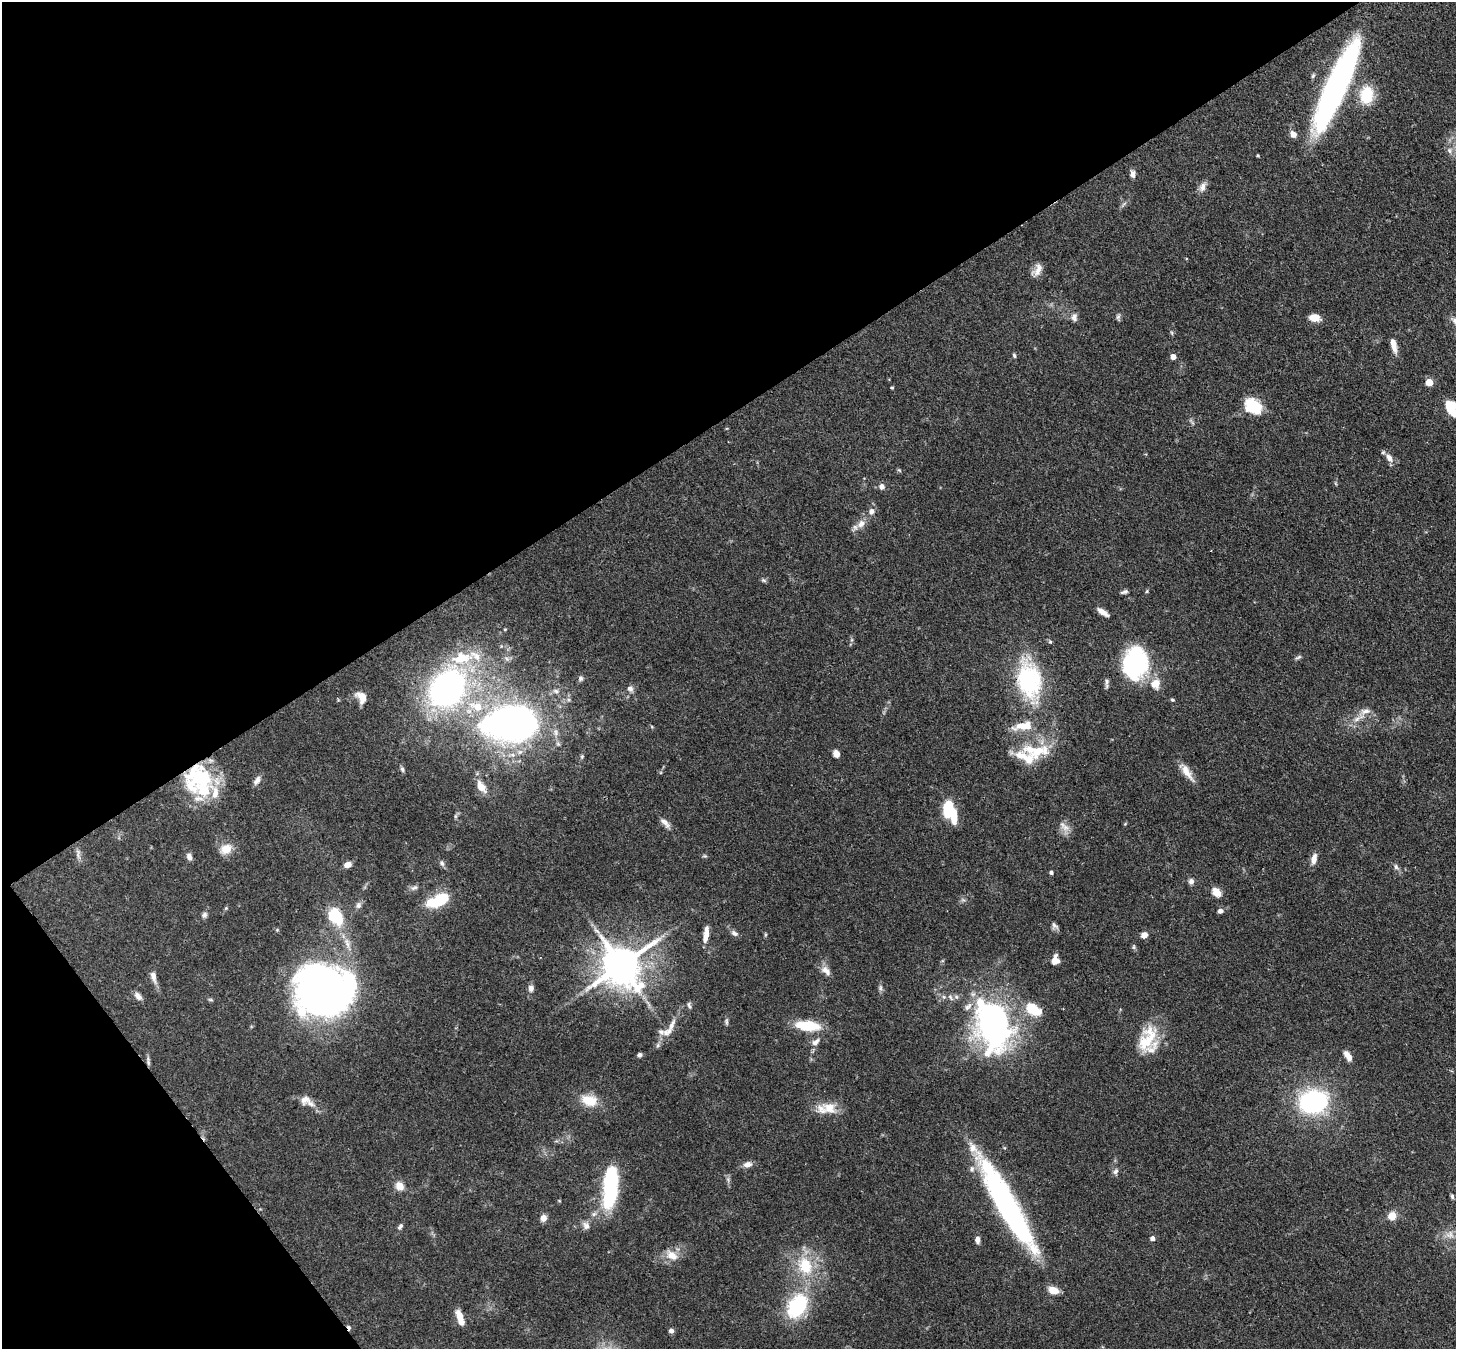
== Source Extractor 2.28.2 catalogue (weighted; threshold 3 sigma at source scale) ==
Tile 5 of 4 x 4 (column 1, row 2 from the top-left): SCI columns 79-1532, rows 3045-4391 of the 5974 x 5947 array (HDU 1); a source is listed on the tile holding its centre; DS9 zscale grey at full resolution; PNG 1458 x 1351 px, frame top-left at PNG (2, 2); no overlay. Shown black and unused: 35% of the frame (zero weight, under 3 of 4 exposures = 7% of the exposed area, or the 3 px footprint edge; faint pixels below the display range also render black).
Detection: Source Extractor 2.28.2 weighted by HDU 2 'WHT'; one run over the whole footprint, this tile lists its part. Background 0.0965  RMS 0.004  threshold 0.018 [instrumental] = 3 sigma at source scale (4.5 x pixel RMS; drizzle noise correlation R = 1.50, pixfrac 1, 0.05/0.05 arcsec/px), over >= 5 px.
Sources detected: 151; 6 inside a brighter object's white glare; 1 cosmic-ray / hot-pixel residue — not listed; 15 inside a brighter listed object's ellipse — not listed separately; the other 129 listed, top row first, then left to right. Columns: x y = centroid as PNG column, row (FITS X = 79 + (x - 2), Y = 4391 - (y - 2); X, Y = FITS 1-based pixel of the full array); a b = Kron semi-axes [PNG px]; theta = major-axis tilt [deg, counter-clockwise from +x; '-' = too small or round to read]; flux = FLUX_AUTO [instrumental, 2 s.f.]
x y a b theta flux
1313 76 6 5 - 0.74
1336 87 100 20 66 110
1366 95 16 12 83 15
1293 134 7 6 - 2.9
1258 156 5 3 - 0.41
1133 174 8 6 -87 1.7
1202 187 13 8 75 2.4
1186 259 4 2 - 0.31
1037 270 17 9 53 3.1
1118 316 7 5 57 0.9
1074 317 12 8 -84 1.9
1314 318 9 6 -6 6
1172 333 6 3 -71 0.5
1394 345 18 6 -76 3.6
1014 355 6 4 -72 0.66
1173 357 5 4 - 3.2
1429 382 5 5 - 9.8
892 387 4 3 - 0.41
1253 406 22 16 -33 12
1451 407 16 10 -64 11
1389 458 12 7 -54 2.9
899 470 6 4 -43 0.5
882 487 7 6 - 1.8
872 511 8 7 - 1.7
861 524 13 9 42 3.3
764 580 8 5 -20 0.69
1147 591 6 3 71 0.47
1124 592 9 4 15 1
1102 612 14 5 -34 2.8
505 629 5 3 - 0.36
1050 642 5 4 - 0.56
475 656 19 9 -39 5.3
1298 657 11 4 25 0.8
1135 663 29 21 79 51
581 678 8 6 47 0.99
1029 681 46 28 -77 42
1106 683 12 5 -88 1.3
1155 684 14 12 75 5.4
447 688 39 31 52 120
630 689 9 7 -31 1.6
362 697 12 8 -60 5.5
1172 700 5 4 - 0.52
1365 711 15 7 12 2.8
1357 719 12 6 33 2.4
509 722 71 40 12 140
1023 726 28 11 9 7.4
1038 751 33 15 8 15
836 754 7 6 - 2.6
582 756 6 5 - 0.62
402 769 8 5 -79 0.9
1187 772 27 8 -55 4.6
199 776 39 31 -28 34
257 780 13 6 53 1.8
481 787 14 7 -55 4.5
948 809 17 9 85 14
665 823 17 7 -46 2.2
1125 824 5 3 - 0.36
1065 827 14 9 -18 3
226 849 14 11 27 5.5
78 854 17 4 -81 1.6
189 857 9 6 -73 1.8
1314 859 13 7 77 3.1
442 863 8 5 -50 1.1
347 865 8 6 19 2.5
1396 867 8 6 -58 1.2
1051 872 4 4 - 0.89
1191 881 7 6 - 1.5
414 887 11 5 24 1.3
1216 892 10 8 -47 4.4
441 899 23 13 32 13
963 900 7 4 -18 0.75
358 905 9 7 73 1.4
226 908 5 4 - 0.48
1220 911 6 5 - 1.5
204 915 7 7 - 1.1
336 917 20 14 -57 16
1054 926 11 6 -43 1.4
734 933 10 6 -37 1.4
765 935 6 4 71 0.46
1144 935 7 6 - 2.7
706 936 15 7 79 3.7
347 943 15 7 -75 3.1
1134 947 6 4 90 0.63
1055 960 8 7 - 4.6
621 965 12 11 - 1400
826 971 17 8 -49 2.9
153 977 18 7 -76 2.5
531 988 9 7 85 1.7
880 988 10 4 90 1
324 990 41 38 -20 320
138 996 11 7 -50 2
210 1000 7 3 -9 0.56
689 1005 9 5 -73 0.92
968 1007 14 6 47 2.3
1033 1009 19 11 -31 11
726 1021 8 5 -84 0.81
671 1025 22 7 65 4.1
995 1025 41 29 -89 140
807 1026 20 9 -4 19
661 1032 11 9 -10 2.7
1147 1039 40 19 62 15
815 1042 13 8 38 2.3
658 1045 6 6 - 0.85
639 1055 4 4 - 1.3
1348 1056 13 6 -56 3.1
148 1061 13 4 -81 1.2
305 1100 13 10 23 2.8
589 1100 20 13 -13 8.3
1313 1101 26 20 14 55
829 1108 21 14 -16 7
747 1165 11 7 14 2.5
1115 1171 9 6 57 1.2
728 1179 9 4 -85 0.98
399 1186 11 10 - 3.4
610 1187 39 13 85 43
1452 1196 6 4 -74 0.69
1007 1205 101 17 -60 110
1392 1216 11 10 - 3.7
543 1218 7 6 - 3
586 1225 11 9 -68 2
400 1226 9 5 59 1.1
1450 1235 13 10 -1 3.2
1152 1238 4 4 - 2
978 1240 7 5 -87 2
672 1256 15 11 -28 5
805 1266 26 19 -73 17
797 1306 24 16 56 32
459 1316 14 7 -70 4.6
671 1331 5 5 - 1.7
Overlapping masked pixels (flux is a lower limit): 3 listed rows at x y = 1336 87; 199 776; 148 1061
Isophote crosses this tile's border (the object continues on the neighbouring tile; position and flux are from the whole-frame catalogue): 1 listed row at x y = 1451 407